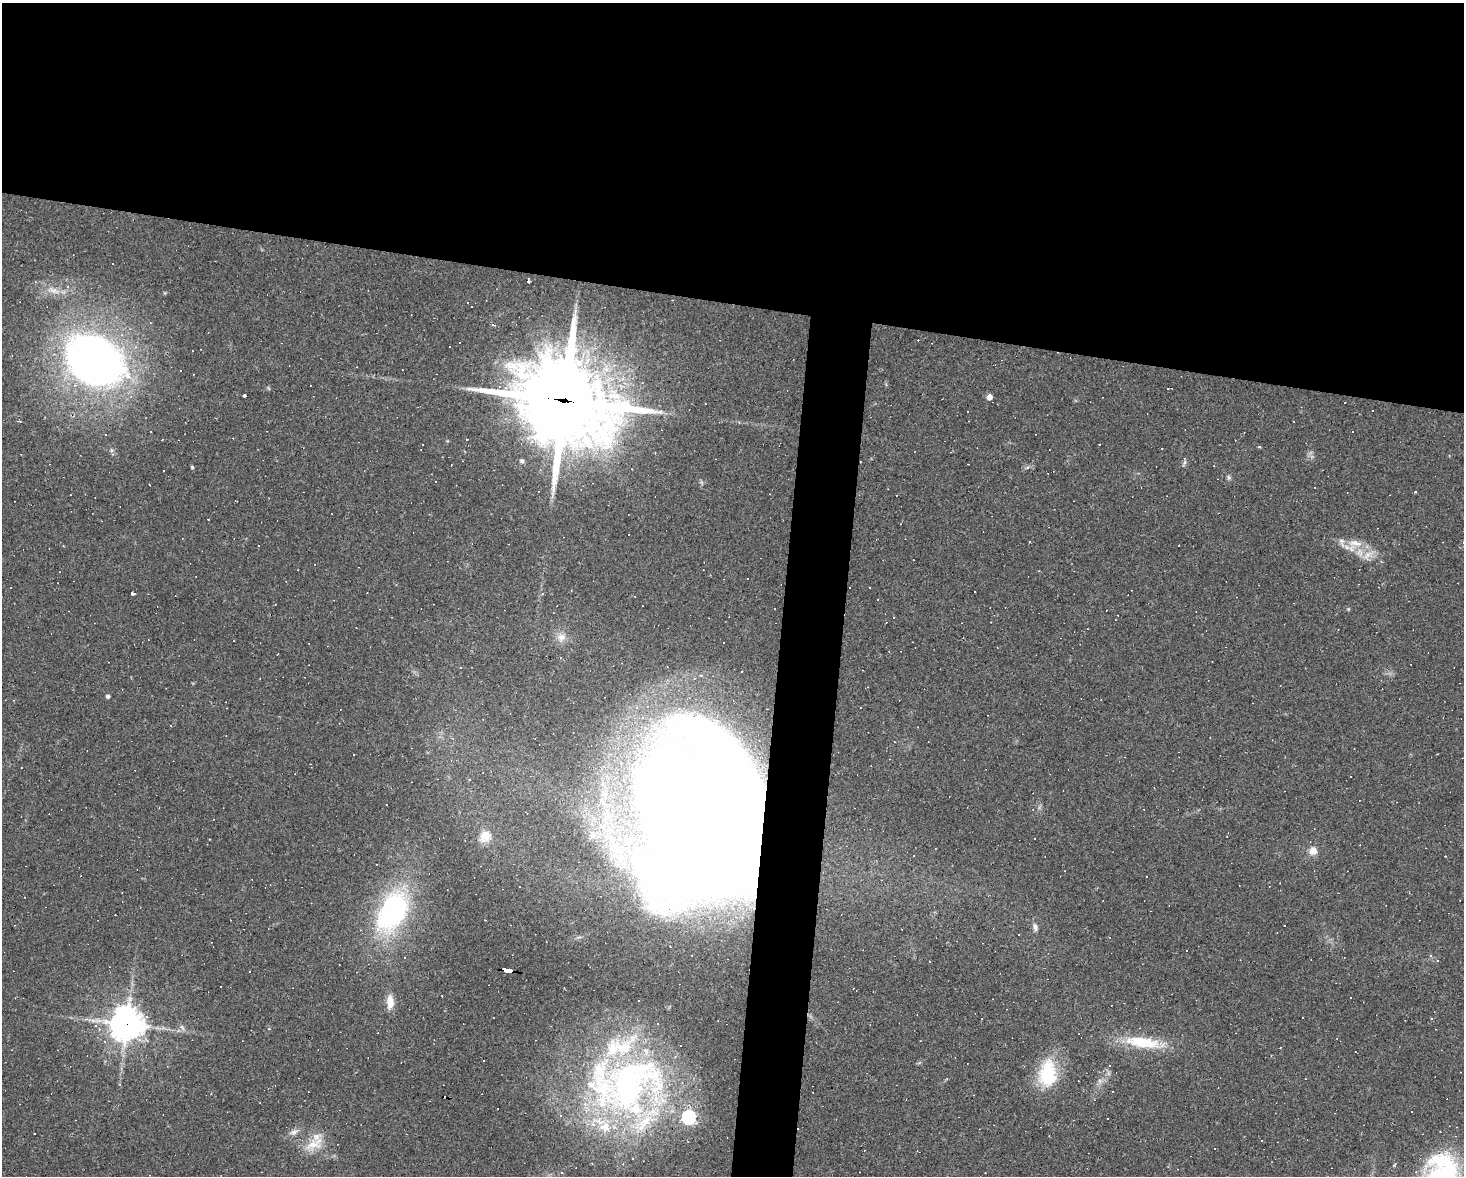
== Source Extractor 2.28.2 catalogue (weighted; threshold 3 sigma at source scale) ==
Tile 2 of 3 x 4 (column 2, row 1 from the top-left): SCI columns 1686-3147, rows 3524-4697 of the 4718 x 4697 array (HDU 1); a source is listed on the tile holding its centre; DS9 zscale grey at full resolution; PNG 1466 x 1178 px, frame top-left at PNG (2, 3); no overlay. Shown black and unused: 29% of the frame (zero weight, under 2 of 3 exposures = <1% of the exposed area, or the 3 px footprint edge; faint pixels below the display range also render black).
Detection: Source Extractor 2.28.2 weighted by HDU 2 'WHT'; one run over the whole footprint, this tile lists its part. Background 0.0641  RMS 0.0072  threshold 0.0323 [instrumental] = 3 sigma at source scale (4.5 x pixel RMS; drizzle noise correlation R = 1.50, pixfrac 1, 0.05/0.05 arcsec/px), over >= 5 px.
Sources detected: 142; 1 inside a brighter object's white glare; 71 cosmic-ray / hot-pixel residue — not listed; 10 inside a brighter listed object's ellipse — not listed separately; the other 60 listed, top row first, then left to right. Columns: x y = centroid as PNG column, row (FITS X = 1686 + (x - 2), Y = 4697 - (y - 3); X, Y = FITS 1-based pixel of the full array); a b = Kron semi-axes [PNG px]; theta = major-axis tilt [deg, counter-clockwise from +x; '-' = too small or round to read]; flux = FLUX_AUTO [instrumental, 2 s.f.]
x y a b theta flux
528 281 4 3 - 10
53 290 20 8 -20 8.3
94 360 57 41 -30 420
193 374 3 2 - 0.77
1168 389 3 2 - 0.54
245 396 3 3 - 4.1
989 397 5 4 - 6.2
564 401 39 33 -23 6600
739 422 4 4 - 0.66
1259 447 5 3 - 0.65
111 450 6 4 -90 1.1
522 461 6 5 - 1.6
1184 463 10 4 70 1.4
192 467 3 3 - 1.2
1229 477 8 4 -70 1.4
436 482 2 2 - 0.58
1415 492 3 3 - 1.1
1029 542 3 2 - 0.65
1355 543 23 9 -10 11
63 546 3 3 - 0.57
1367 555 16 9 59 6.9
975 592 2 2 - 0.49
133 593 3 3 - 10
561 637 13 11 24 6.2
108 696 4 4 - 1.6
648 707 4 4 - 1.2
646 739 8 7 - 4.6
483 773 2 2 - 0.41
701 810 97 73 73 2500
592 835 9 8 - 3.9
485 836 16 14 45 9
1034 838 3 2 - 0.75
1313 851 9 9 - 5.6
914 855 3 2 - 0.7
1146 876 3 3 - 2.1
122 892 3 2 - 0.49
392 911 49 29 61 120
485 920 2 2 - 0.49
1035 926 9 6 -80 2.4
507 970 9 3 -8 99
390 1002 16 8 89 8.9
1431 1018 4 3 - 0.73
127 1024 11 11 - 1200
182 1027 9 5 -62 2.1
269 1029 4 4 - 0.77
434 1040 2 2 - 0.37
105 1041 4 3 - 1.5
1143 1042 50 14 -8 31
484 1061 2 2 - 0.64
1048 1074 36 21 88 36
1100 1081 7 4 -71 1.6
630 1083 96 70 18 280
120 1084 5 3 - 0.65
1112 1091 3 3 - 1.5
294 1132 13 8 21 3.8
314 1144 30 13 28 15
1214 1148 3 3 - 2.1
632 1158 3 2 - 0.54
1416 1172 4 4 - 1.1
561 1173 5 4 - 1.1
Overlapping masked pixels (flux is a lower limit): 5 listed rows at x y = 94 360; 564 401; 701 810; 507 970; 127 1024
Unlisted compact peaks at least as high as the median listed source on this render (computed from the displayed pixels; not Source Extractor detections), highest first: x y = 1348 609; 1027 467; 93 1020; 165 293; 447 441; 268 388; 575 311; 701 482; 1312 456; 578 937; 1039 807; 919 1063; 193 683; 1284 925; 414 672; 209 839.